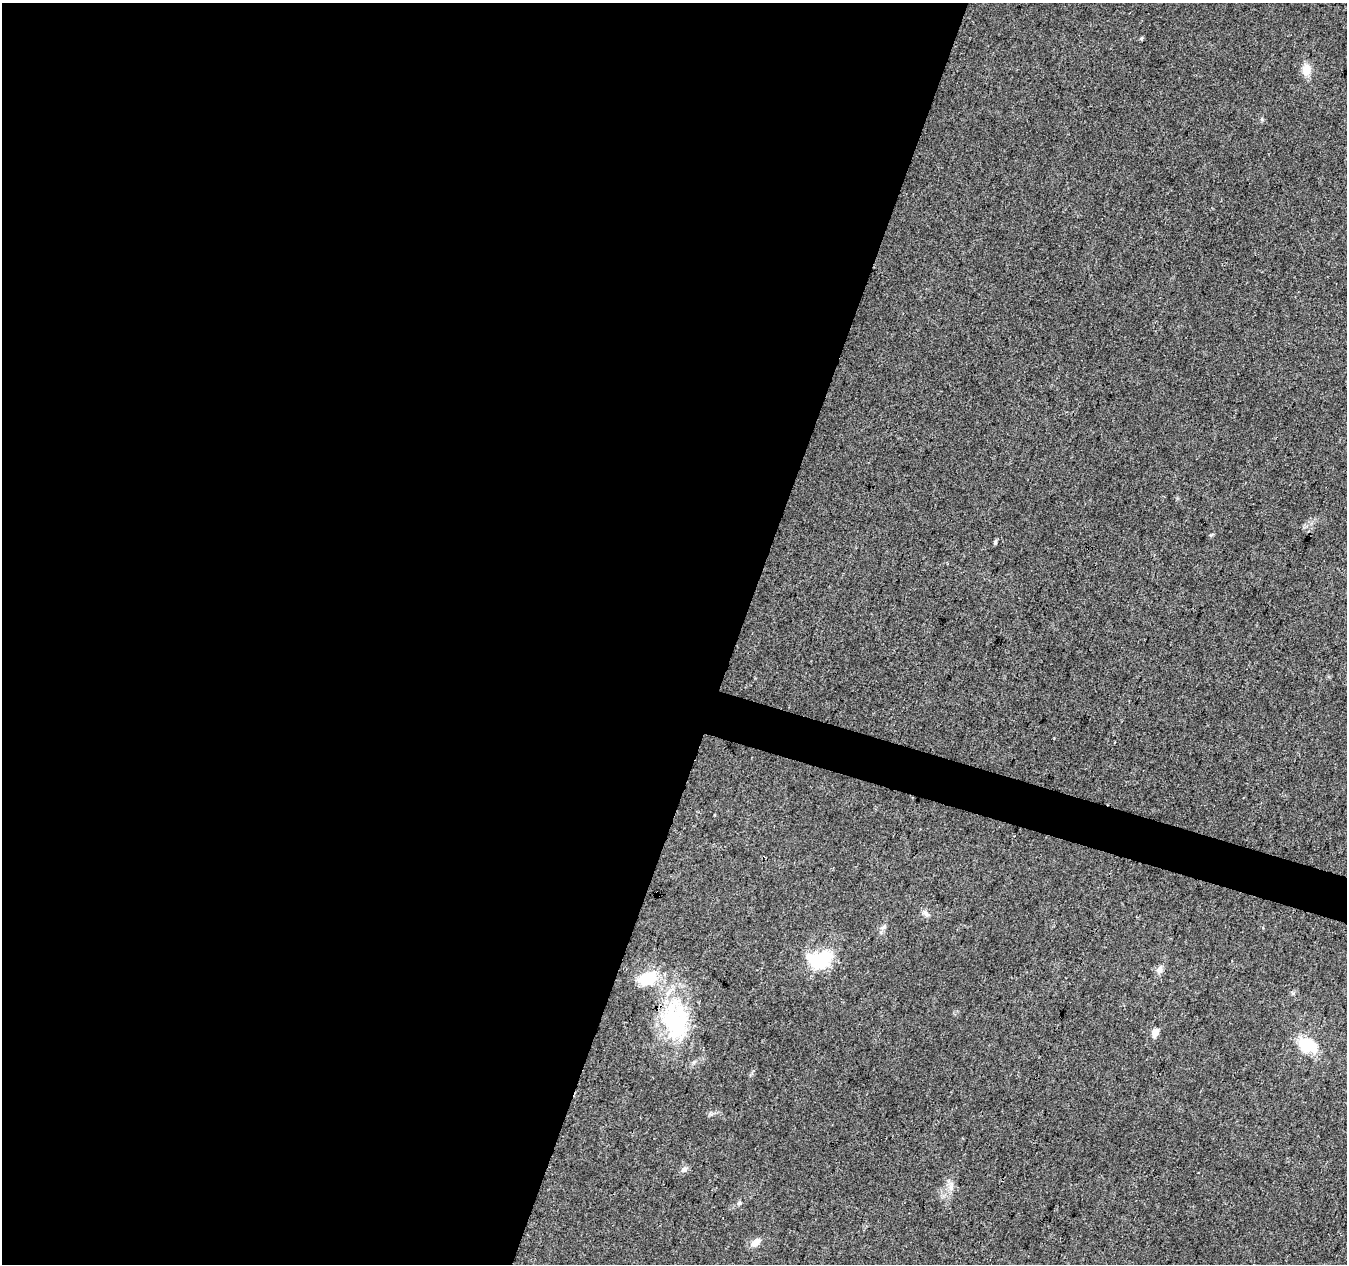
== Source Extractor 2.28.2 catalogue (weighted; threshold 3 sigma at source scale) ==
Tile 5 of 4 x 4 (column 1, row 2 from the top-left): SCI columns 7-1351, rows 2803-4064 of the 5386 x 5539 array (HDU 1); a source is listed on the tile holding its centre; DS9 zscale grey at full resolution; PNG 1349 x 1266 px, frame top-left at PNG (2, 3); no overlay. Shown black and unused: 57% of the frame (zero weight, under 3 of 4 exposures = <1% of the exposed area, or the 3 px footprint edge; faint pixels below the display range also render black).
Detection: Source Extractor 2.28.2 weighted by HDU 2 'WHT'; one run over the whole footprint, this tile lists its part. Background 0.0487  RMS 0.0044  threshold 0.0198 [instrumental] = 3 sigma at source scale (4.5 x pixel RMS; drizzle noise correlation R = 1.50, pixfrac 1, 0.0396/0.0396 arcsec/px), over >= 5 px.
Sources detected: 16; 1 inside a brighter object's white glare — not listed; the other 15 listed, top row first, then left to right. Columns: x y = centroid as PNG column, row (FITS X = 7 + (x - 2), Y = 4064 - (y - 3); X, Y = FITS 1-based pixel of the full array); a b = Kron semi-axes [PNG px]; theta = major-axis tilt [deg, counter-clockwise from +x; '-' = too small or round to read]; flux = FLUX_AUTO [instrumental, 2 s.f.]
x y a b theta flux
1141 38 5 4 - 0.62
1306 70 14 10 87 4.6
995 542 5 4 - 0.9
926 913 10 6 -45 1.5
884 927 8 6 36 1.2
820 959 31 20 13 21
1159 970 10 7 73 2.1
648 978 23 14 21 16
674 1019 42 36 8 40
1155 1033 5 5 - 8.1
1307 1045 20 14 -28 15
684 1169 10 7 46 1.6
951 1187 11 6 75 2.2
739 1203 6 5 - 0.77
756 1242 14 8 39 3
Overlapping masked pixels (flux is a lower limit): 1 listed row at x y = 674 1019
Unlisted compact peaks at least as high as the median listed source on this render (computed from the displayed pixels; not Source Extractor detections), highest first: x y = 1211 535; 1262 119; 711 1114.